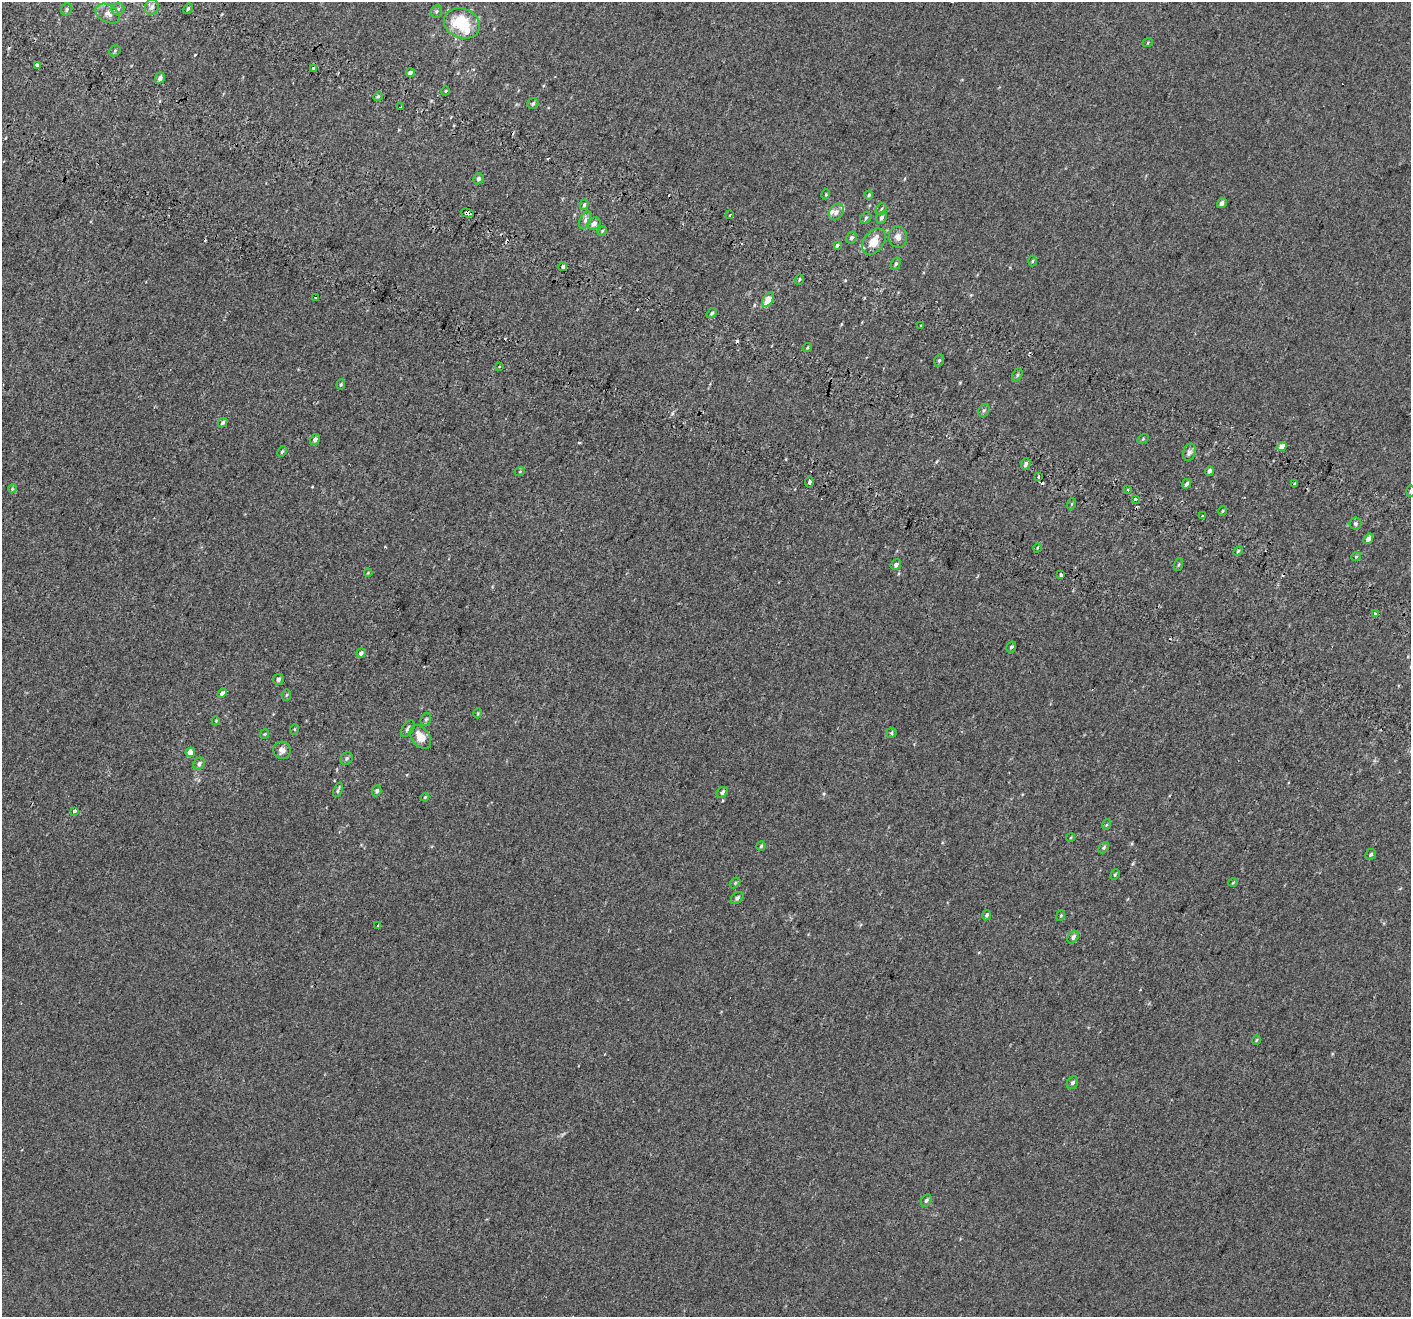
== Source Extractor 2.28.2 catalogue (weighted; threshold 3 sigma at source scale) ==
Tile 11 of 4 x 4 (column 3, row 3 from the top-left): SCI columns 2897-4305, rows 1699-3013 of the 5785 x 5965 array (HDU 1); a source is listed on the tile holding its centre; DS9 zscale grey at full resolution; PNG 1413 x 1319 px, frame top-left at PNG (2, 2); each listed source drawn as its Kron ellipse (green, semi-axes under 4 px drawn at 4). Shown black and unused: <1% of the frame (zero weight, under 2 of 3 exposures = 6% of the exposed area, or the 3 px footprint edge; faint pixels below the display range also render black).
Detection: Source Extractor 2.28.2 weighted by HDU 2 'WHT'; one run over the whole footprint, this tile lists its part. Background 0.00147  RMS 0.0064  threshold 0.0287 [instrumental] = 3 sigma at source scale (4.5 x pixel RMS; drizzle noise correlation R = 1.50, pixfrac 1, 0.0396/0.0396 arcsec/px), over >= 5 px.
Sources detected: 135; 15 cosmic-ray / hot-pixel residue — neither listed nor drawn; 3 inside a brighter listed object's ellipse — not listed separately; the other 117 listed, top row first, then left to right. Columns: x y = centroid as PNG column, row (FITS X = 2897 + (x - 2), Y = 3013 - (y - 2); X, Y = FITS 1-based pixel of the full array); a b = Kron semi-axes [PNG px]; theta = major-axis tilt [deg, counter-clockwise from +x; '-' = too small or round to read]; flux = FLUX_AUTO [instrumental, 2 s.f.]
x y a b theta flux
152 7 8 6 69 2.4
188 8 5 3 - 0.97
67 9 6 5 - 1.1
118 9 6 6 - 1.4
436 11 6 5 - 1.2
108 14 13 8 -30 4.2
462 23 18 14 -22 24
1148 42 5 3 - 0.54
115 51 6 5 - 0.81
38 65 4 3 - 9.5
313 68 3 3 - 1.8
410 73 4 3 - 2.5
160 78 6 4 71 2
445 91 4 3 - 0.48
378 96 5 4 - 0.91
533 103 5 5 - 1.2
401 107 3 2 - 0.87
478 179 6 5 - 1.5
826 194 5 3 - 0.5
869 195 4 3 - 0.87
1222 203 5 4 - 1.9
584 205 5 4 - 1
881 209 6 5 - 0.99
836 212 9 6 55 2.8
467 213 6 3 -14 4.4
730 215 3 2 - 0.85
866 218 6 5 - 0.92
882 218 6 5 - 1.5
585 220 9 5 65 1.8
594 224 7 6 - 2.8
602 231 5 4 - 0.74
898 237 11 9 -81 3.4
851 238 6 5 - 1.7
874 241 14 9 54 8.6
837 245 4 3 - 3.7
1032 261 5 3 - 0.64
896 264 6 4 60 1.2
563 267 4 3 - 3.2
799 279 5 3 - 0.72
316 298 3 3 - 2.6
768 300 8 5 58 9
712 313 5 3 - 0.89
921 326 3 3 - 1.9
807 347 5 3 - 0.57
939 360 6 4 68 0.9
499 367 3 3 - 0.63
1017 375 7 4 62 1
341 385 5 4 - 0.78
984 410 7 5 52 1.2
222 423 5 4 - 1.2
1143 439 6 3 37 0.58
315 440 6 4 58 2
1282 447 4 4 - 6.3
282 452 6 4 62 0.87
1189 452 9 6 73 2.2
1026 464 6 4 72 1.6
520 471 5 3 - 0.5
1209 471 5 4 - 1.8
1038 477 3 3 - 4.2
809 482 5 3 - 6.4
1295 483 3 3 - 2.6
1186 484 5 3 - 1.4
12 489 4 3 - 0.53
1128 489 3 2 - 0.62
1410 491 5 3 - 0.69
1135 499 3 3 - 4
1071 504 6 3 69 0.61
1223 511 5 3 - 0.5
1202 516 3 3 - 1.3
1356 524 6 6 - 1.1
1368 539 6 4 55 2.7
1037 548 4 3 - 0.44
1238 551 6 3 45 0.77
1356 557 5 3 - 0.46
896 565 6 4 48 2
1179 565 6 3 71 0.63
368 573 4 3 - 0.46
1061 574 4 3 - 8.5
1376 614 3 3 - 4
1011 647 6 4 59 1
361 653 5 4 - 1.5
278 679 6 5 - 1.8
222 693 5 4 - 2.1
286 695 5 5 - 0.75
478 713 5 3 - 0.53
426 719 7 5 72 1
216 721 4 3 - 0.47
408 728 9 5 57 1.7
295 729 5 3 - 0.55
891 733 5 5 - 0.87
265 734 5 4 - 0.64
420 737 13 9 -53 7.9
282 750 8 8 - 3.1
190 752 5 4 - 5.1
347 758 6 5 - 1.4
199 764 6 5 - 1.9
338 790 8 3 70 1.1
377 791 5 4 - 1.3
722 792 6 5 - 1.4
425 797 4 3 - 0.53
74 811 3 3 - 1.8
1106 825 5 3 - 0.59
1071 837 4 3 - 0.57
761 846 4 4 - 0.76
1104 848 6 4 49 0.89
1371 854 6 5 - 1.1
1115 875 5 3 - 0.72
735 883 6 4 45 0.68
1233 883 5 3 - 0.49
737 898 7 5 42 1.6
987 915 5 4 - 1
1061 916 5 3 - 0.63
378 925 3 3 - 1
1073 937 7 5 54 1.5
1256 1040 5 4 - 0.64
1072 1083 7 5 56 1.3
926 1200 6 5 - 1.3
Overlapping masked pixels (flux is a lower limit): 2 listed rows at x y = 467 213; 563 267
Isophote crosses this tile's border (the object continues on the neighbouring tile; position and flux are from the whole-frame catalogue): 1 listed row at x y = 1410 491